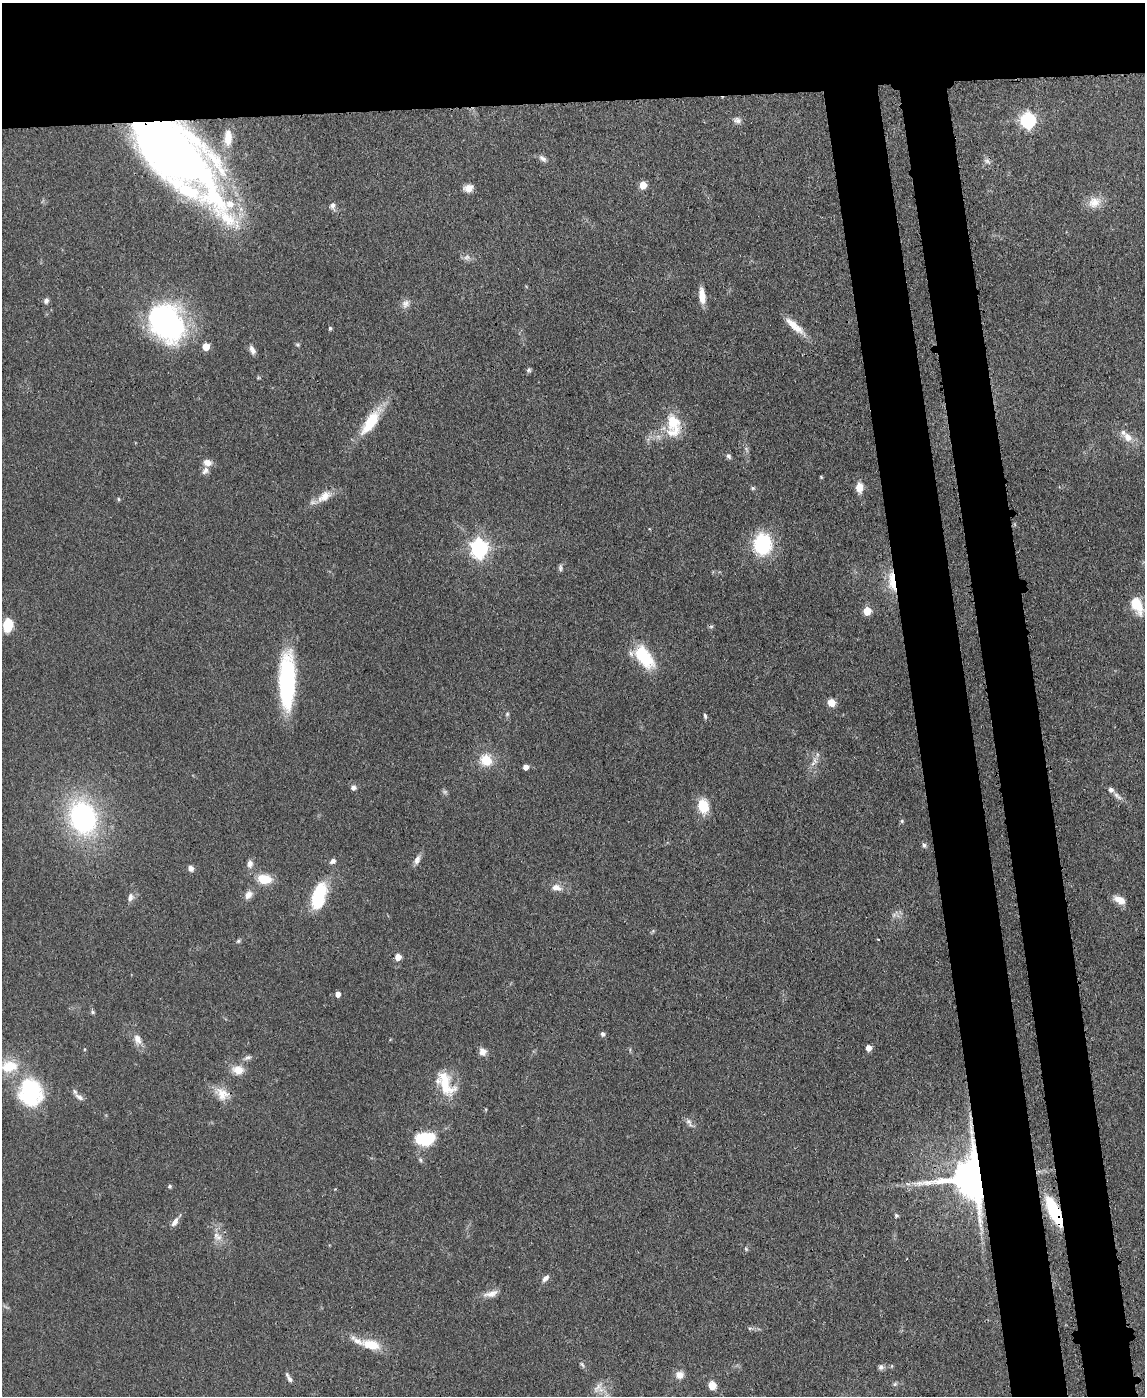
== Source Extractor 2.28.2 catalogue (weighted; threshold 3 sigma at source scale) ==
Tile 2 of 4 x 3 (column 2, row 1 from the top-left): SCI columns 1213-2355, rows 2992-4385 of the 4717 x 4694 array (HDU 1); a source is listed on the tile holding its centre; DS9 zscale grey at full resolution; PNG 1147 x 1398 px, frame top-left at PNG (2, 3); no overlay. Shown black and unused: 16% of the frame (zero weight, under 3 of 4 exposures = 9% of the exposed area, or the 3 px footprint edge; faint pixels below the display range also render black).
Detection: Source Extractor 2.28.2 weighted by HDU 2 'WHT'; one run over the whole footprint, this tile lists its part. Background 0.081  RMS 0.0043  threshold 0.0196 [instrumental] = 3 sigma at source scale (4.5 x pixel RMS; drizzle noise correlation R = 1.50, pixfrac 1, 0.05/0.05 arcsec/px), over >= 5 px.
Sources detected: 111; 1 too faint to see at this stretch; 1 inside a brighter object's white glare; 2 cosmic-ray / hot-pixel residue — not listed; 7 inside a brighter listed object's ellipse — not listed separately; the other 100 listed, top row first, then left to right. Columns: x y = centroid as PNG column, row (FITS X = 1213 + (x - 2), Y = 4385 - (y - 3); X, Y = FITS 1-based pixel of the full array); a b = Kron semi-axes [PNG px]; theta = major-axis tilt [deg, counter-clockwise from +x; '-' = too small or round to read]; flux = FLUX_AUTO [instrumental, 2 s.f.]
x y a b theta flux
737 120 11 7 -18 1.9
1028 120 7 6 - 96
228 138 20 9 89 5.6
176 153 90 36 -48 310
543 158 12 6 -38 1.8
987 161 11 7 -35 1.6
643 185 5 5 - 7.8
468 188 10 7 3 3.8
1094 202 18 14 27 6
332 206 10 7 -80 1.8
467 257 9 8 - 1.8
702 296 18 7 -84 5.5
46 301 7 6 - 1.4
406 304 13 10 57 2.6
166 323 40 31 -51 95
794 326 30 8 -41 6.8
330 328 5 4 - 0.78
206 347 5 5 - 8.7
252 350 11 6 -65 2.2
529 370 7 5 16 0.84
371 422 35 12 56 17
673 425 32 18 -85 14
1128 437 14 10 -48 4.5
729 456 7 6 - 1.1
207 463 10 8 -9 3.1
205 471 11 8 51 2
821 477 5 3 - 0.43
859 487 8 6 87 6
753 488 5 5 - 0.66
324 496 22 11 36 6.2
118 499 5 4 - 0.52
763 544 23 19 -88 27
479 548 7 7 - 180
560 568 9 5 88 1.1
892 581 28 9 -84 9.9
1137 605 22 12 -64 9.6
867 611 5 5 - 11
8 625 11 8 82 14
644 657 31 16 -54 19
287 681 52 14 89 58
831 703 8 7 - 4.5
507 714 6 5 - 0.74
705 716 7 4 -75 0.87
486 760 12 11 - 10
814 760 11 5 -57 1.9
526 767 5 5 - 3
353 787 7 7 - 1.5
1118 796 16 6 -38 2.1
703 806 18 12 -81 9.2
83 817 30 23 -71 82
902 821 5 5 - 0.62
924 845 7 6 - 1.1
417 860 14 7 67 2.4
333 861 8 6 32 1.5
250 864 10 8 81 2.2
191 868 7 6 - 2
264 879 17 11 -7 8.8
556 887 13 8 -6 3.5
248 895 12 9 54 2.8
319 896 28 13 74 24
130 897 11 7 76 2.2
1120 900 14 8 -30 4.7
894 915 8 6 46 1.4
878 939 3 2 - 0.34
238 941 5 5 - 0.69
398 957 5 5 - 5.4
338 994 5 4 - 2.8
92 1012 7 5 -28 0.77
602 1034 5 5 - 1.3
137 1039 14 9 -65 3.6
868 1048 5 5 - 3.5
483 1052 8 7 - 3.4
247 1057 12 5 22 1.4
9 1066 23 16 7 13
238 1070 15 12 -9 5.5
445 1083 36 17 -65 15
30 1092 29 24 -78 44
222 1094 21 15 -44 6.8
79 1097 13 6 -33 1.9
688 1121 10 7 -45 1.8
425 1139 17 11 2 23
420 1160 6 5 - 0.78
975 1177 12 12 - 2300
170 1186 5 5 - 0.71
1054 1211 26 9 -64 33
896 1216 5 5 - 0.76
175 1222 14 7 58 2.6
219 1237 10 9 - 3
746 1249 5 4 - 0.55
545 1278 10 6 44 1.9
491 1294 21 8 15 3.7
750 1328 6 4 17 0.71
371 1344 27 13 -14 10
582 1364 7 4 -58 0.88
881 1367 7 6 - 1.3
680 1375 10 9 - 3.2
289 1378 14 4 -61 1.7
895 1384 7 4 71 0.72
712 1385 7 7 - 4.8
597 1387 21 7 47 3.3
Overlapping masked pixels (flux is a lower limit): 5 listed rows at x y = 176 153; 371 422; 892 581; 975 1177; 1054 1211
Isophote crosses this tile's border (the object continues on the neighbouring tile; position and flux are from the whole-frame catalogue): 1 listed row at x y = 9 1066